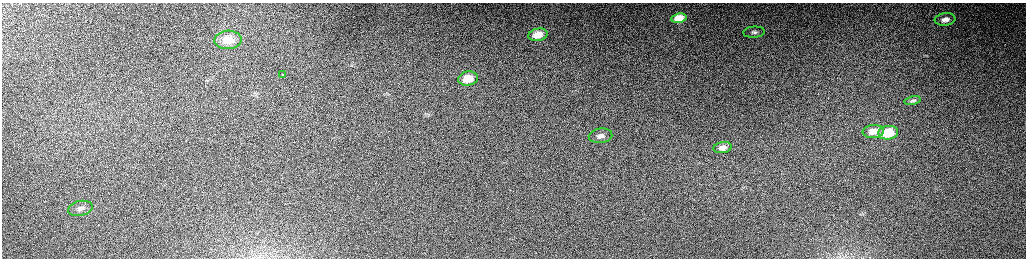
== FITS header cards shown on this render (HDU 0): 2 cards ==
NAXIS1  =                 2048 /fastest changing axis
NAXIS2  =                  512 /next to fastest changing axis

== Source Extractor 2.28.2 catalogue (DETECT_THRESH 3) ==
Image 2048 x 512 px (HDU 0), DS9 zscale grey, zoomed out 1/2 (1 PNG px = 2 x 2 image px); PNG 1028 x 260 px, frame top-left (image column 1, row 511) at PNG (2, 3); each listed source drawn as its Kron ellipse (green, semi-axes under 4 px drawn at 4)
Background 151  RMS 1.5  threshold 4.58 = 3 sigma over >= 5 px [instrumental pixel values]
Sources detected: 15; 2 cannot appear on this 1/2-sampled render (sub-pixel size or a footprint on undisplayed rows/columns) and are neither listed nor drawn; the other 13 listed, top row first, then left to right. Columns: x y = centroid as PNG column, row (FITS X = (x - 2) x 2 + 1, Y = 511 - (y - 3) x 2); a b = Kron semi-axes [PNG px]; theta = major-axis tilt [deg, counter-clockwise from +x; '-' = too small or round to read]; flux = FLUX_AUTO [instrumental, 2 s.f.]
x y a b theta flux
679 18 7 4 9 4500
945 19 10 6 7 2000
754 32 11 5 5 1200
538 35 10 6 12 3900
228 40 13 9 3 5200
282 75 2 2 - 1700
468 79 10 7 11 6100
913 101 8 4 12 800
873 131 10 6 6 4000
888 133 10 6 7 12000
600 136 12 7 9 2100
722 148 9 5 10 1900
80 208 12 7 12 2200
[2 sub-pixel or undisplayed-footprint detections neither listed nor drawn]